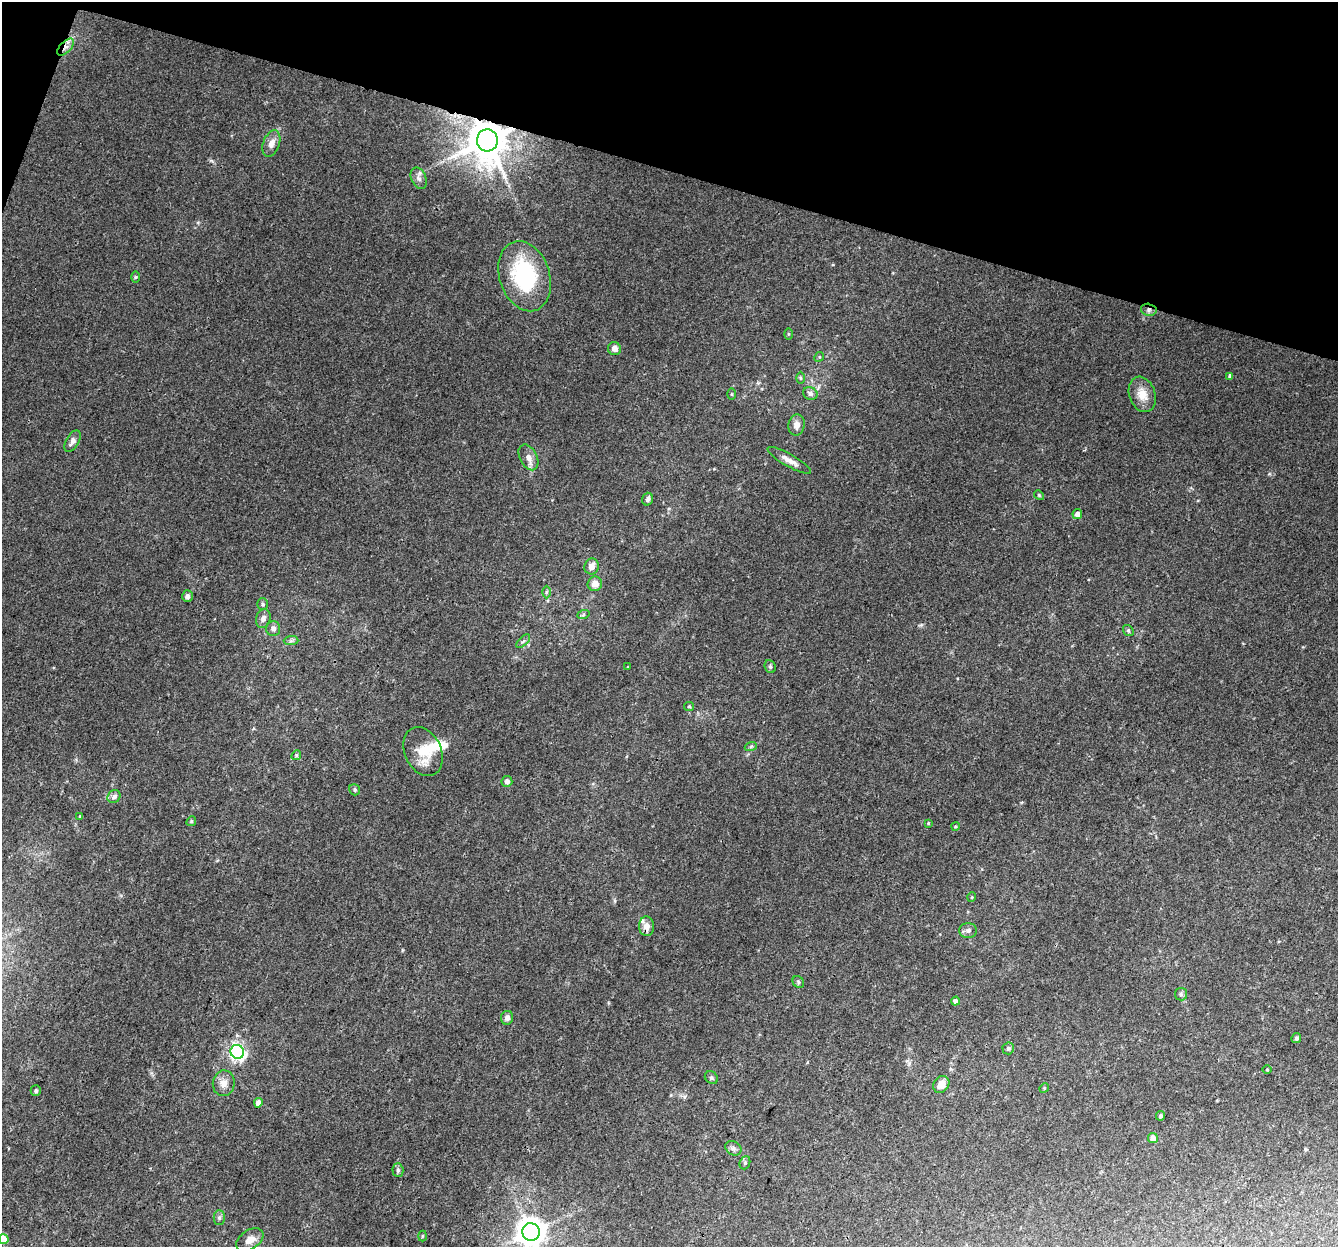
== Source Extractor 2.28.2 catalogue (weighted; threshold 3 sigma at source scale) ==
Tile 2 of 4 x 4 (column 2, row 1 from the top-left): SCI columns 1358-2693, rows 4009-5253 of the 5396 x 5588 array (HDU 1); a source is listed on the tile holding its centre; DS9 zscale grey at full resolution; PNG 1340 x 1249 px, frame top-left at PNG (2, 2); each listed source drawn as its Kron ellipse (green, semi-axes under 4 px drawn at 4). Shown black and unused: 14% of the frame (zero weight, under 3 of 4 exposures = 5% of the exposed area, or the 3 px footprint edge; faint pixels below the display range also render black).
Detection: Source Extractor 2.28.2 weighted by HDU 2 'WHT'; one run over the whole footprint, this tile lists its part. Background 0.0283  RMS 0.0038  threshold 0.017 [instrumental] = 3 sigma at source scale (4.5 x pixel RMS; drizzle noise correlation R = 1.50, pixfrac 1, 0.0396/0.0396 arcsec/px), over >= 5 px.
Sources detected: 75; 1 inside a brighter object's white glare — neither listed nor drawn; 1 inside a brighter listed object's ellipse — not listed separately; the other 73 listed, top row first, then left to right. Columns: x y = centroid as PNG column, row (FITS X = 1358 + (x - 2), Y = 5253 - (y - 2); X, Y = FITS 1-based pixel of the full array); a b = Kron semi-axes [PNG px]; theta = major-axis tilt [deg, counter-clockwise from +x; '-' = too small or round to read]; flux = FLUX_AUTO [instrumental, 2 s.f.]
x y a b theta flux
66 47 10 5 45 1.9
487 140 11 10 - 1300
271 143 14 8 70 3
419 178 11 7 -65 1.7
525 276 36 25 -72 33
136 277 6 4 89 0.4
1149 310 8 6 -13 1.2
788 334 6 4 89 0.39
614 349 6 6 - 2.2
819 357 5 4 - 0.46
1230 376 4 4 - 0.86
800 378 6 4 -89 0.59
810 393 7 6 - 1.3
732 394 5 3 - 0.37
1142 394 18 13 -71 5.1
796 425 10 8 80 2.5
72 441 12 6 59 1.9
528 457 14 8 -62 2.7
789 460 25 6 -29 2.8
1039 495 5 4 - 0.44
648 499 6 5 - 1
1077 514 5 5 - 1.9
592 566 8 7 - 2.5
595 584 7 7 - 3.4
546 592 6 4 89 0.55
187 596 6 5 - 1.2
263 604 6 5 - 0.74
583 615 6 4 19 0.52
263 618 9 7 74 1.8
273 628 7 7 - 1.5
1128 630 6 4 -54 0.58
291 641 7 4 1 0.75
523 641 9 3 44 0.67
628 667 3 2 - 0.31
770 667 6 5 - 0.71
689 706 5 4 - 0.47
751 746 6 4 20 0.55
423 751 25 18 -65 9.8
296 755 5 4 - 0.53
507 781 5 5 - 1.8
355 790 6 5 - 0.67
114 797 7 6 - 1.5
80 816 4 3 - 0.31
191 821 5 4 - 0.53
928 823 4 4 - 0.34
955 826 4 4 - 0.41
972 897 5 3 - 0.32
647 926 10 7 -87 2.6
968 931 9 7 0 1.4
798 982 6 5 - 0.67
1181 994 6 6 - 0.83
955 1001 4 4 - 1.2
507 1018 7 6 - 1.7
1296 1038 5 4 - 0.65
1008 1048 6 6 - 0.81
237 1052 7 6 - 100
1267 1070 5 3 - 0.31
711 1078 7 6 - 0.74
224 1083 13 11 82 3.1
941 1084 9 7 53 4.1
1044 1088 5 4 - 0.41
36 1091 5 5 - 0.66
258 1103 5 4 - 2.4
1160 1116 4 4 - 0.72
1153 1138 5 5 - 3
733 1148 8 6 -33 1.2
745 1163 7 5 70 0.73
398 1170 7 5 -88 0.94
219 1218 7 5 89 0.88
531 1232 9 8 - 540
422 1236 5 3 - 0.36
3 1239 5 5 - 7
250 1240 15 9 34 2.7
Overlapping masked pixels (flux is a lower limit): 4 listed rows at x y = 66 47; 487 140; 1149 310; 647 926
Isophote crosses this tile's border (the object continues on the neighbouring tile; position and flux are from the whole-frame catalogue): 2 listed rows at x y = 531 1232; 3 1239